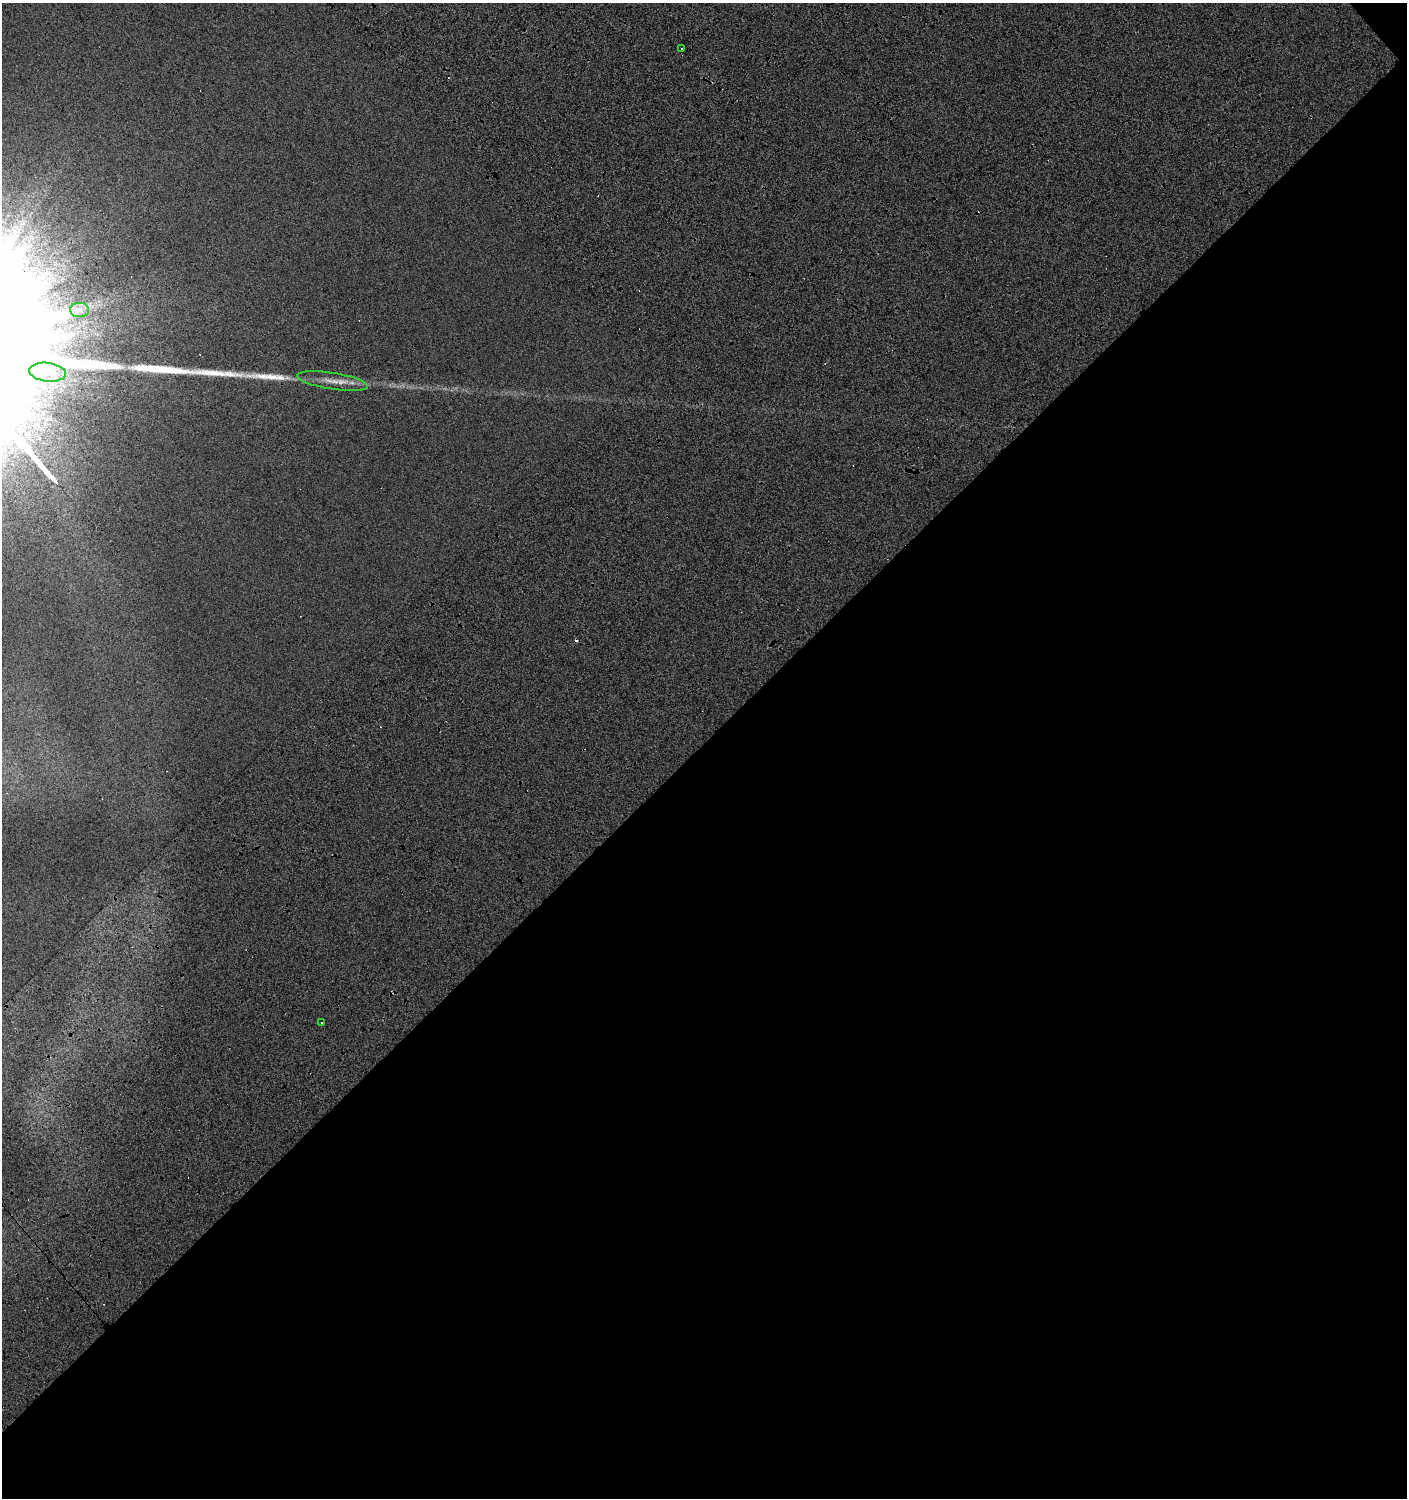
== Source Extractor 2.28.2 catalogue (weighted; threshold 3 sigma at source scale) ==
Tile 4 of 2 x 2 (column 2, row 2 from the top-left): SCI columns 1501-2905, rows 1-1496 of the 2983 x 2993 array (HDU 1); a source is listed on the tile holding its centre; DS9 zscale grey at full resolution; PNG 1409 x 1500 px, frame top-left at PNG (2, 3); each listed source drawn as its Kron ellipse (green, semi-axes under 4 px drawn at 4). Shown black and unused: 51% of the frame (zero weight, under 2 of 6 exposures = <1% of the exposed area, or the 3 px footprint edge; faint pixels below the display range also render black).
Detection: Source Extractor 2.28.2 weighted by HDU 2 'WHT'; one run over the whole footprint, this tile lists its part. Background -0.00799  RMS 0.016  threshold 0.0643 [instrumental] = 3 sigma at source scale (4.09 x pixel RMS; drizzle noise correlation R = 1.36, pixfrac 0.8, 0.0396/0.0396 arcsec/px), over >= 5 px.
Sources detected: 17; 1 too faint to see at this stretch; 8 cosmic-ray / hot-pixel residue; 3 long thin detections or spike segments (spike, bleed or trail) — neither listed nor drawn; the other 5 listed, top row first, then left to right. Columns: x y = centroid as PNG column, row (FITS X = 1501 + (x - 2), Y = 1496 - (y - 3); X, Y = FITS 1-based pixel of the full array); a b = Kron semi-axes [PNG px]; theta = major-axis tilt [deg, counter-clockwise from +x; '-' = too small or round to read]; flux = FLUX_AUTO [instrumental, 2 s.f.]
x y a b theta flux
681 49 3 3 - 2.1
80 310 9 7 -2 5.3
47 372 18 9 -7 15
332 381 35 8 -9 18
322 1023 3 3 - 2.6